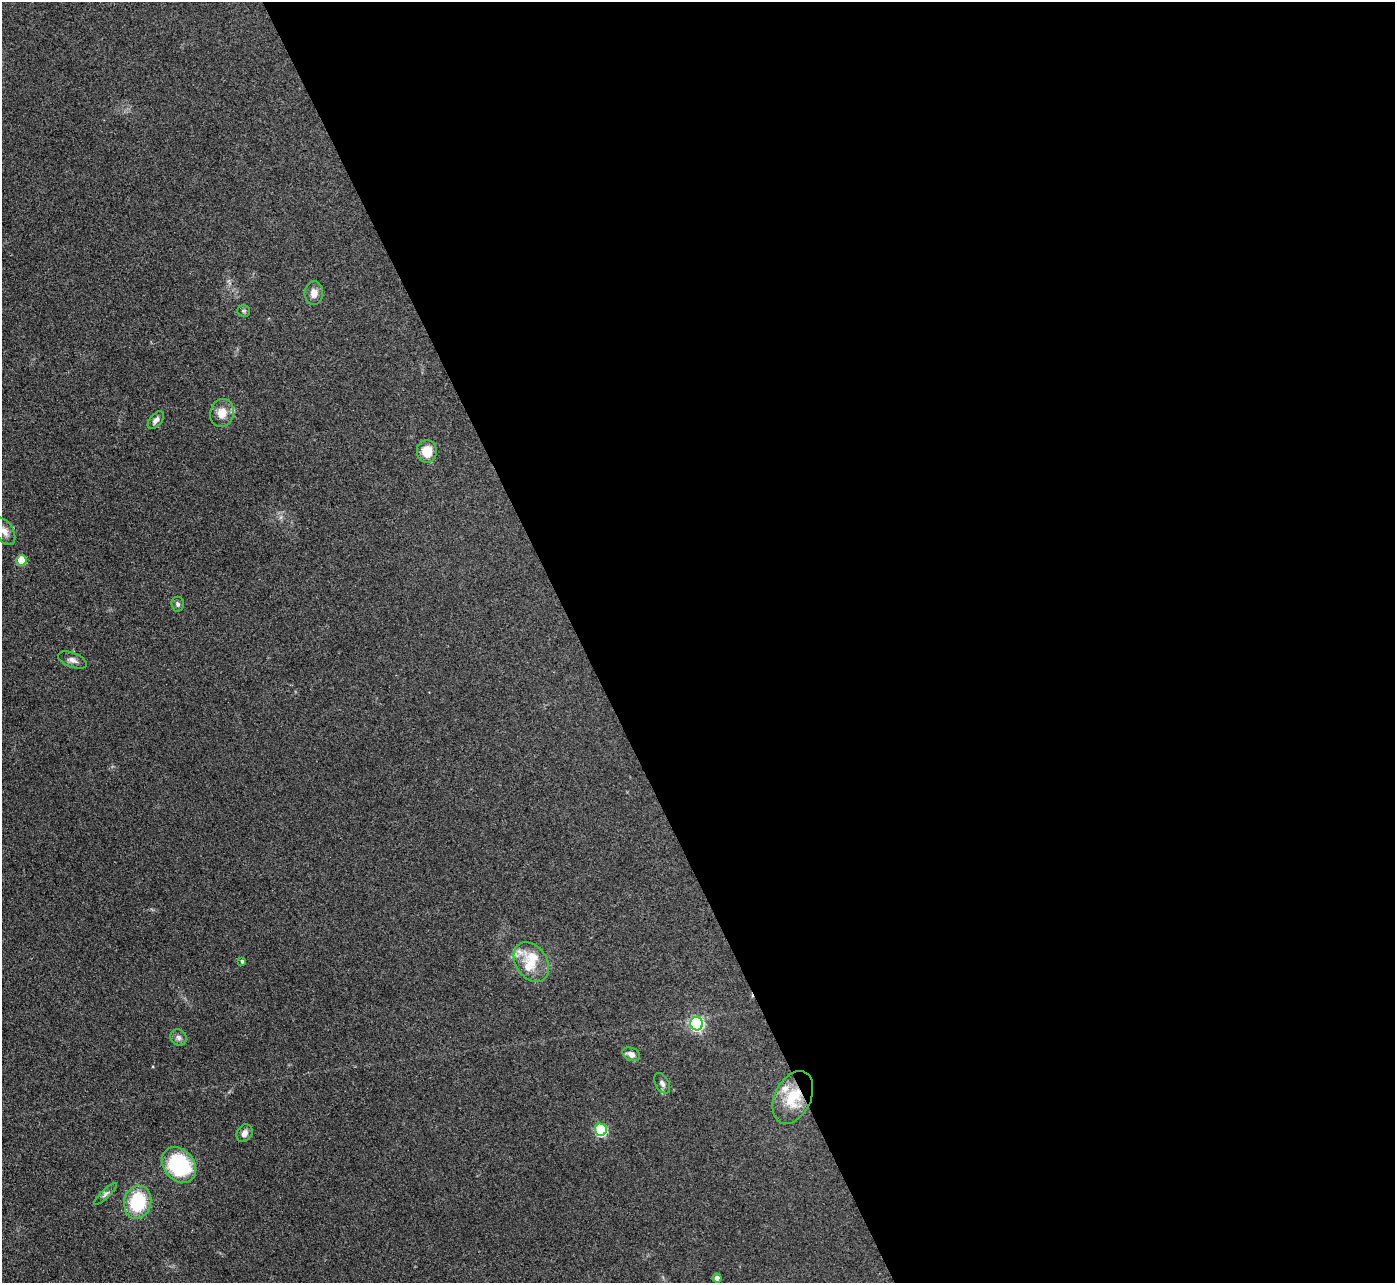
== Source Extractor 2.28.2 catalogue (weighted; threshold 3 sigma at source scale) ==
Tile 8 of 4 x 4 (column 4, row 2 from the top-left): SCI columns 4182-5574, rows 2716-3996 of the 5575 x 5562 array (HDU 1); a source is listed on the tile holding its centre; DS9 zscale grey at full resolution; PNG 1397 x 1285 px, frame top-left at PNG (2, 2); each listed source drawn as its Kron ellipse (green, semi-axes under 4 px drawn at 4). Shown black and unused: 59% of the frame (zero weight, under 3 of 4 exposures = <1% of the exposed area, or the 3 px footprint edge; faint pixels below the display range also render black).
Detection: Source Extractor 2.28.2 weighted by HDU 2 'WHT'; one run over the whole footprint, this tile lists its part. Background 0.134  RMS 0.0072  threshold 0.0325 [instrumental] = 3 sigma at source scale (4.5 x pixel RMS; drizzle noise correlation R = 1.50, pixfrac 1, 0.05/0.05 arcsec/px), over >= 5 px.
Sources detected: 25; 3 inside a brighter listed object's ellipse — not listed separately; the other 22 listed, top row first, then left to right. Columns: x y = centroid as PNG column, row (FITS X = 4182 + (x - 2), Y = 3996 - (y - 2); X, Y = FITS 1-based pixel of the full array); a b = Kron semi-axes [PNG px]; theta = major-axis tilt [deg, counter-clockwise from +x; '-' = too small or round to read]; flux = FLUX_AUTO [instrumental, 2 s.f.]
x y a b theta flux
314 293 12 9 86 5.4
243 311 6 5 - 1.2
222 413 14 12 76 10
156 420 10 6 49 3.1
427 451 11 10 - 13
4 531 15 9 -60 4.9
21 560 5 5 - 19
178 604 7 6 - 2.1
72 660 15 7 -21 3.6
242 961 4 3 - 1.1
531 962 22 15 -56 15
697 1024 6 6 - 130
178 1038 8 7 - 2.8
631 1054 9 6 -24 4.3
662 1083 11 6 -61 3
793 1097 28 18 64 24
601 1130 6 6 - 65
244 1133 9 7 60 3.8
179 1165 19 15 -49 64
105 1194 15 4 44 2.1
138 1202 16 13 76 39
717 1278 4 4 - 5.6
Overlapping masked pixels (flux is a lower limit): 1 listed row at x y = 793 1097